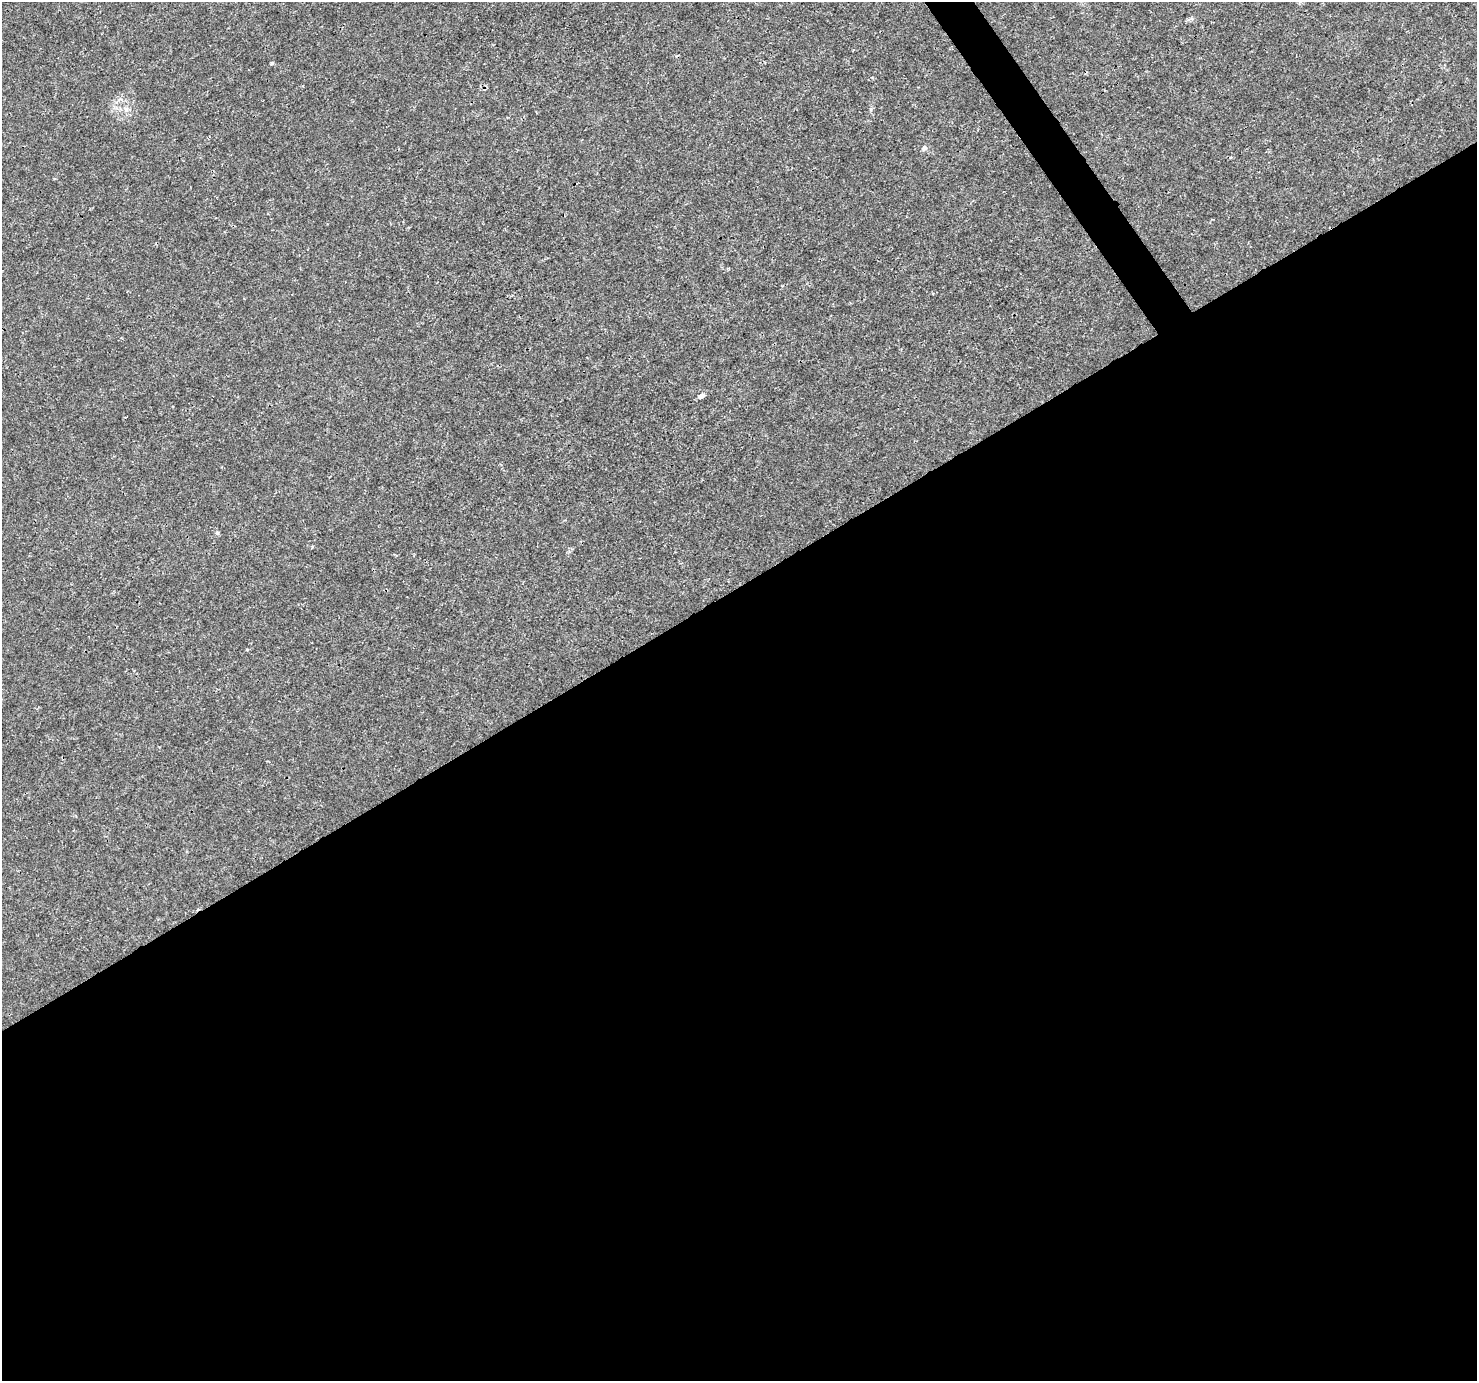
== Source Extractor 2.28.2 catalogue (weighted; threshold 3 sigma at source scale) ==
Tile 15 of 4 x 4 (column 3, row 4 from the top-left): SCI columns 2955-4429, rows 183-1561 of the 5904 x 5819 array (HDU 1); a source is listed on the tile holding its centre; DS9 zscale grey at full resolution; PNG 1479 x 1383 px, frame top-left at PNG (2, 2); no overlay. Shown black and unused: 58% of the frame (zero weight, under 3 of 4 exposures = <1% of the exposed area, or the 3 px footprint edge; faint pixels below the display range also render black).
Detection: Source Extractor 2.28.2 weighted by HDU 2 'WHT'; one run over the whole footprint, this tile lists its part. Background 0.00295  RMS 0.0011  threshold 0.00484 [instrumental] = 3 sigma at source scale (4.5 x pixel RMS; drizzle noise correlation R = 1.50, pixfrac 1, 0.0396/0.0396 arcsec/px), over >= 5 px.
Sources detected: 5; all 5 listed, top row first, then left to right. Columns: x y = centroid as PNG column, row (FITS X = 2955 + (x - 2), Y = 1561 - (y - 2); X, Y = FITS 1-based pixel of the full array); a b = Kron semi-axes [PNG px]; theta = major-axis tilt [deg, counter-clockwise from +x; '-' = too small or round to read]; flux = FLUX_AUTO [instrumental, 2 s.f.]
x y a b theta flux
272 63 3 3 - 0.2
924 148 7 6 - 0.27
701 396 8 5 25 0.4
217 533 6 3 18 0.12
247 650 4 3 - 0.1